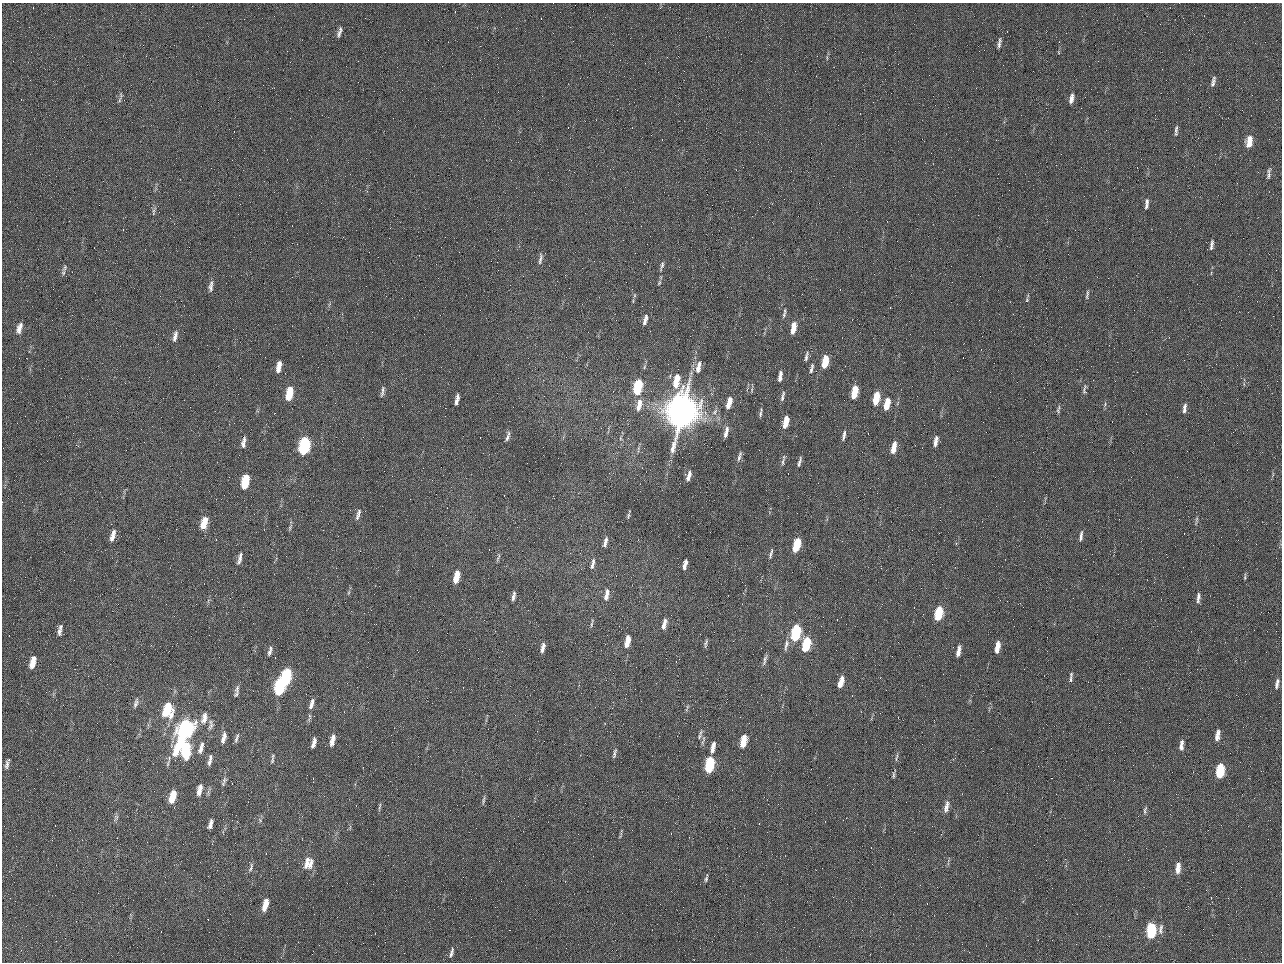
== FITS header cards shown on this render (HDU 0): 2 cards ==
NAXIS1  =                 1280 / length of data axis 1
NAXIS2  =                  960 / length of data axis 2

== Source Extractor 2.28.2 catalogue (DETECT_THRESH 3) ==
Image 1280 x 960 px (HDU 0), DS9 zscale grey, 1 PNG px = 1 image px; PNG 1284 x 964 px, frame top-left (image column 1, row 960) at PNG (2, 3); no overlay
Background 2560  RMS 180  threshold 554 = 3 sigma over >= 5 px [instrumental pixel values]
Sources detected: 161; all 161 listed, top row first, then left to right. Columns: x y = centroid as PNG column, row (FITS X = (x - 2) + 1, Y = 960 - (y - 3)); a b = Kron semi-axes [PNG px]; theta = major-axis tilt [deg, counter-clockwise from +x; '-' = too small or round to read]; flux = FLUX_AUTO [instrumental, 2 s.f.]
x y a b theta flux
339 32 15 5 71 5.1e+04
1000 40 7 4 -82 2.2e+04
999 45 7 4 90 3.7e+04
984 50 2 2 - 6.3e+04
1213 81 13 5 75 4.5e+04
121 95 9 5 -80 3.2e+04
1071 98 12 5 78 7.3e+04
1176 130 14 4 86 3.7e+04
1249 142 13 6 82 1.6e+05
1269 175 10 5 81 3.8e+04
1147 201 8 6 78 3.2e+04
1146 206 8 5 72 2.8e+04
153 211 10 4 68 3.0e+04
1211 247 12 4 -89 4.2e+04
540 259 16 5 80 4.7e+04
662 266 14 4 71 3.9e+04
65 268 11 6 63 4.2e+04
659 283 7 3 63 1.6e+04
211 286 14 5 83 5.3e+04
1087 295 13 3 79 3.0e+04
1027 300 6 5 - 1.9e+04
633 301 4 3 - 1.1e+04
785 311 7 4 -88 2.0e+04
784 315 8 5 71 2.5e+04
645 320 12 4 75 6.4e+04
794 325 7 5 65 8.1e+04
19 328 16 7 72 9.6e+04
793 330 8 5 70 1.1e+05
175 336 15 5 77 6.5e+04
806 356 13 4 78 3.7e+04
825 362 11 5 80 3.3e+05
699 365 10 7 66 6.6e+04
279 367 12 5 80 1.2e+05
644 367 6 4 71 1.7e+04
698 369 9 8 - 7.9e+04
811 370 9 5 73 3.6e+04
780 376 11 4 82 6.3e+04
676 381 14 6 79 3.0e+05
637 387 11 5 78 9.4e+05
1084 389 16 5 79 4.0e+04
382 391 14 4 79 3.9e+04
854 392 11 5 79 3.3e+05
289 394 13 6 79 3.6e+05
783 396 14 4 75 3.9e+04
876 398 11 5 79 3.4e+05
457 399 10 3 79 6.6e+04
729 403 13 5 74 1.5e+05
887 404 11 5 76 2.5e+05
1105 404 7 4 61 2.1e+04
639 405 16 7 78 1.3e+05
1185 406 9 5 65 3.7e+04
1058 409 11 4 83 3.0e+04
1184 410 8 5 66 3.5e+04
682 412 22 16 74 1.2e+07
715 412 10 6 48 4.8e+04
760 413 10 3 82 2.8e+04
786 422 11 5 77 2.2e+05
726 432 14 5 77 7.6e+04
986 432 2 2 - 7.1e+03
508 436 14 4 73 4.6e+04
844 436 12 4 78 4.4e+04
936 441 12 5 78 7.8e+04
243 442 14 5 82 6.1e+04
304 446 12 6 81 1.9e+06
894 447 11 4 78 1.7e+05
739 456 14 4 76 4.3e+04
783 462 11 4 73 3.3e+04
799 462 13 4 74 3.9e+04
689 476 11 4 73 6.8e+04
245 482 12 6 79 4.6e+05
358 514 15 4 73 4.7e+04
628 516 8 4 73 2.1e+04
1196 520 13 3 82 2.6e+04
204 523 13 6 75 2.1e+05
290 527 10 4 67 2.3e+04
113 535 17 6 73 9.2e+04
1081 536 14 4 82 4.7e+04
605 542 12 4 78 5.7e+04
796 545 11 5 75 5.5e+05
771 554 13 4 75 3.2e+04
498 557 12 4 69 2.4e+04
240 558 16 5 77 5.9e+04
593 561 11 5 89 4.0e+04
685 564 10 4 76 7.9e+04
592 566 8 5 -86 3.1e+04
456 577 11 5 77 2.1e+05
1245 577 10 3 85 1.8e+04
349 592 6 4 71 1.8e+04
607 595 14 6 80 9.2e+04
513 596 9 3 79 4.4e+04
1198 598 12 4 84 4.8e+04
938 613 11 5 77 6.0e+05
592 623 13 3 77 2.3e+04
664 624 14 5 78 8.3e+04
60 627 8 6 51 3.1e+04
59 631 11 5 88 5.1e+04
795 633 11 5 77 1.4e+06
627 641 13 5 76 1.9e+05
706 643 11 4 76 3.0e+04
806 644 11 5 75 7.1e+05
786 645 18 5 79 6.4e+04
997 647 12 4 79 1.4e+05
543 648 11 4 76 6.5e+04
270 651 12 5 73 4.3e+04
958 651 11 4 77 8.1e+04
765 660 15 4 74 4.2e+04
33 662 14 6 77 1.6e+05
286 677 13 5 79 1.4e+06
1071 677 12 3 83 3.4e+04
841 682 11 5 72 1.5e+05
1277 683 14 5 78 5.1e+04
280 687 13 6 78 1.5e+06
237 689 12 6 79 4.6e+04
136 703 16 6 73 5.0e+04
311 704 14 5 74 6.9e+04
687 707 7 4 72 2.3e+04
167 710 14 10 84 4.9e+05
309 717 12 4 77 3.0e+04
204 718 15 8 77 9.9e+04
210 725 16 6 86 5.6e+04
185 730 22 8 67 3.3e+06
1217 735 11 5 80 9.3e+04
237 736 10 5 83 3.4e+04
699 736 9 6 59 3.6e+04
224 738 14 5 77 7.5e+04
332 740 13 5 78 1.0e+05
743 741 11 5 76 3.1e+05
702 742 7 4 73 2.4e+04
314 743 10 4 76 6.9e+04
1181 745 12 5 86 6.9e+04
713 747 11 4 78 9.4e+04
201 748 16 5 74 7.6e+04
186 750 13 7 85 7.2e+05
614 755 10 4 79 3.3e+04
896 757 11 3 78 2.4e+04
210 760 15 5 77 5.7e+04
272 761 8 5 72 2.6e+04
7 764 14 5 76 4.9e+04
709 765 11 5 78 1.0e+06
1220 771 11 5 83 6.6e+05
893 775 8 4 86 2.1e+04
224 781 14 5 69 3.9e+04
199 790 13 5 77 9.9e+04
172 797 12 5 76 2.7e+05
484 800 12 4 78 2.8e+04
380 806 11 3 82 2.3e+04
946 807 15 6 77 8.7e+04
1145 810 12 5 79 3.1e+04
116 818 10 6 74 3.3e+04
260 820 7 4 -47 2.1e+04
210 824 10 4 72 5.7e+04
621 832 10 3 86 1.7e+04
307 863 18 8 70 1.2e+05
310 865 14 5 72 7.2e+04
251 867 14 5 71 4.0e+04
1178 868 13 6 85 1.1e+05
706 878 11 4 76 2.6e+04
265 905 13 5 75 1.9e+05
1161 929 16 6 84 6.1e+04
1151 930 11 6 87 9.9e+05
451 953 14 4 73 4.4e+04